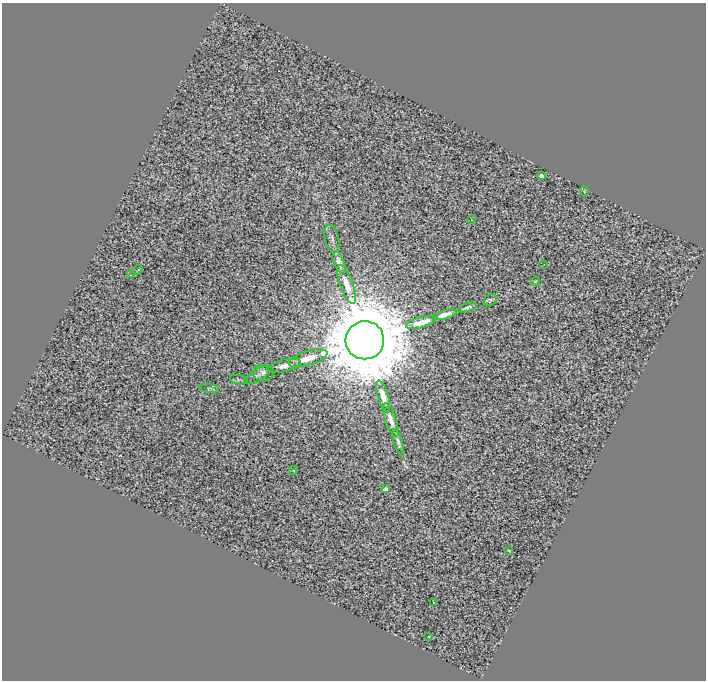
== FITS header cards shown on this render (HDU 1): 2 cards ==
NAXIS1  =                  704
NAXIS2  =                  678

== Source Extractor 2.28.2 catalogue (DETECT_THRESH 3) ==
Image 704 x 678 px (HDU 1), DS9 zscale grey, 1 PNG px = 1 image px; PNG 708 x 682 px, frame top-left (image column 1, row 678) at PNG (2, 3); each listed source drawn as its Kron ellipse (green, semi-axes under 4 px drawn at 4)
Background 0.402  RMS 1.4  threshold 4.28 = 3 sigma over >= 5 px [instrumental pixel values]
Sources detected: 29; all 29 listed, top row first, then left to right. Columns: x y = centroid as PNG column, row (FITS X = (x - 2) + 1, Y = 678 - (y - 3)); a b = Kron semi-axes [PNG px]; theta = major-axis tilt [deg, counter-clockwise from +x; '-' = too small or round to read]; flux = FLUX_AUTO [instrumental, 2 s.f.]
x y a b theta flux
541 176 4 4 - 5.2e+02
584 191 5 3 - 8.5e+01
471 220 2 2 - 8.3e+01
332 239 14 7 -77 4.4e+02
339 263 12 5 -68 6.0e+02
544 264 3 2 - 4.6e+01
138 270 5 3 - 8.1e+01
131 275 4 3 - 6.7e+01
535 281 5 4 - 1.0e+02
347 285 20 6 -70 1.5e+03
490 300 7 5 29 2.1e+02
467 308 10 3 15 2.9e+02
445 315 12 4 16 7.2e+02
421 322 16 5 15 1.5e+03
365 340 19 19 - 1.9e+06
308 358 20 7 17 1.7e+03
284 366 17 6 12 7.5e+02
263 372 11 8 0 4.6e+02
257 375 13 6 33 4.0e+02
239 380 9 4 -9 1.4e+02
209 388 10 3 -5 1.6e+02
383 396 16 5 -73 1.2e+03
391 420 18 5 -71 6.3e+02
398 443 13 4 -74 3.5e+02
293 470 4 3 - 7.6e+01
385 489 4 3 - 3.7e+02
509 550 3 2 - 8.8e+01
434 602 3 3 - 2.0e+02
429 636 3 2 - 7.5e+01